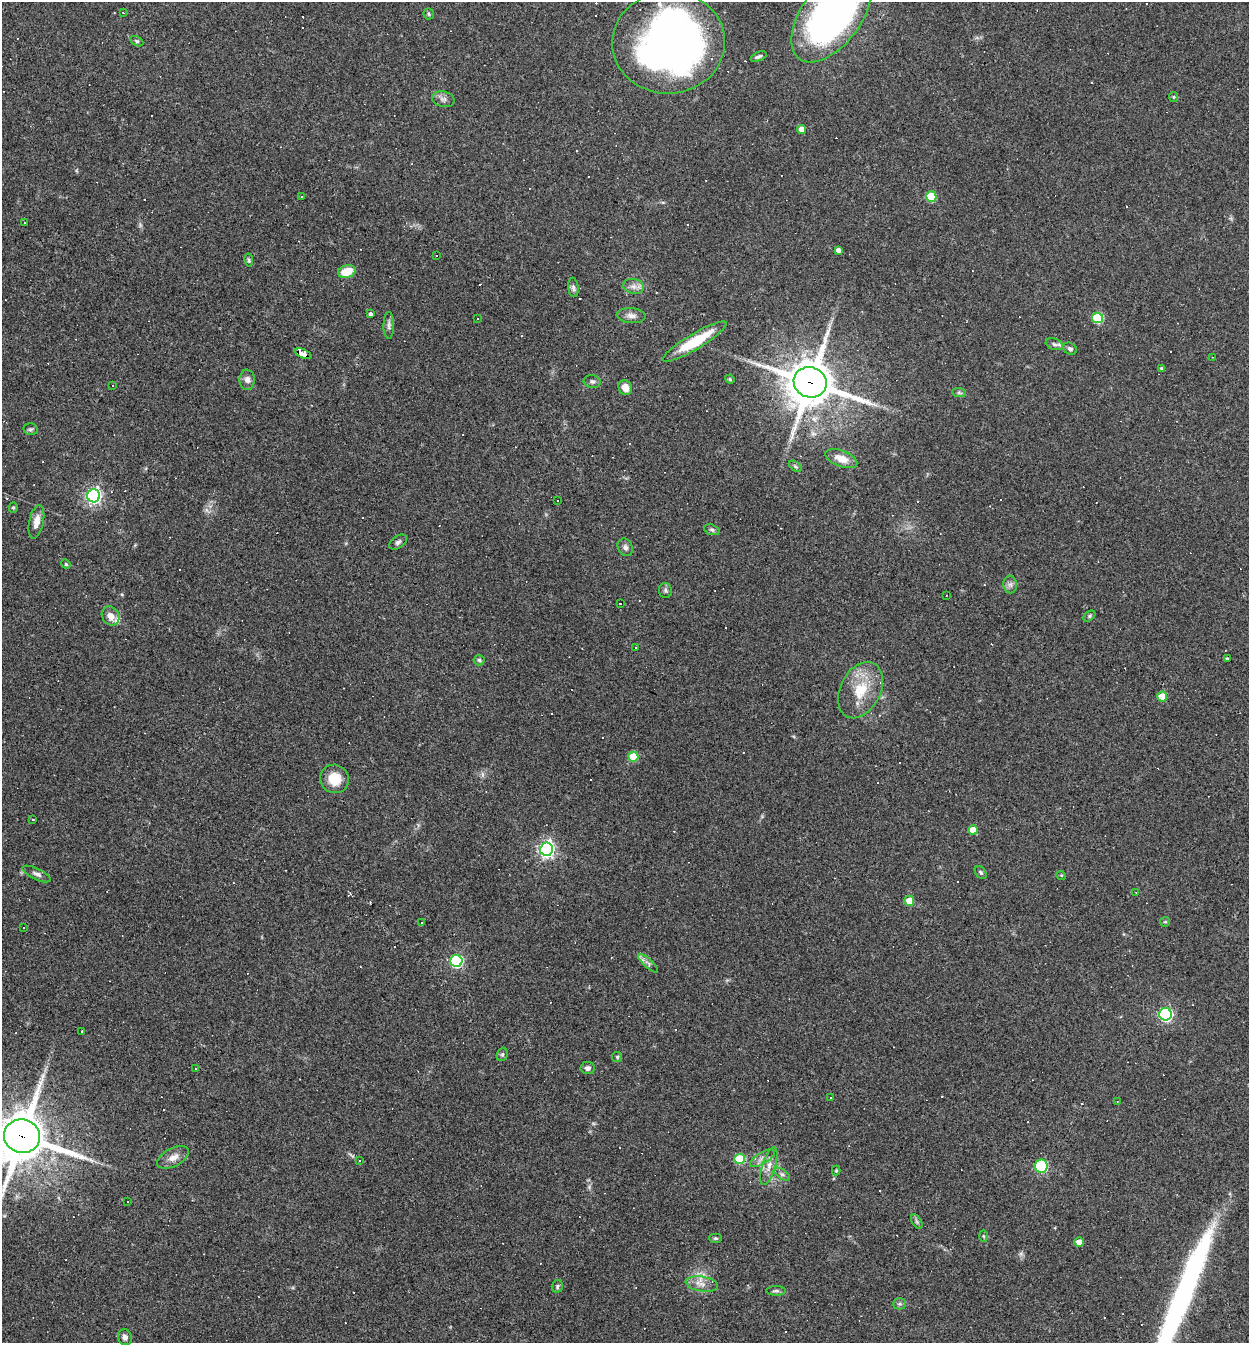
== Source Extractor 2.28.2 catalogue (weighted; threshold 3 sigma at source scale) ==
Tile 11 of 4 x 4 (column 3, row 3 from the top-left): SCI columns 2754-4000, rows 1341-2681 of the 5378 x 5362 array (HDU 1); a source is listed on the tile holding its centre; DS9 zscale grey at full resolution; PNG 1251 x 1345 px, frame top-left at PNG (2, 2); each listed source drawn as its Kron ellipse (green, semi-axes under 4 px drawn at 4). Shown black and unused: <1% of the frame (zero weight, under 3 of 4 exposures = <1% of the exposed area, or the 3 px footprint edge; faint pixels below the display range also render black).
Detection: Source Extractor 2.28.2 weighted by HDU 2 'WHT'; one run over the whole footprint, this tile lists its part. Background 0.0527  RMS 0.0047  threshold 0.0212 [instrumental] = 3 sigma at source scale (4.5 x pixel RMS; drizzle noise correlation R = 1.50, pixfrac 1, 0.05/0.05 arcsec/px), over >= 5 px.
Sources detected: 164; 1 inside a brighter object's white glare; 60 cosmic-ray / hot-pixel residue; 1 long thin detection or spike segment (spike, bleed or trail) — neither listed nor drawn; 2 inside a brighter listed object's ellipse — not listed separately; the other 100 listed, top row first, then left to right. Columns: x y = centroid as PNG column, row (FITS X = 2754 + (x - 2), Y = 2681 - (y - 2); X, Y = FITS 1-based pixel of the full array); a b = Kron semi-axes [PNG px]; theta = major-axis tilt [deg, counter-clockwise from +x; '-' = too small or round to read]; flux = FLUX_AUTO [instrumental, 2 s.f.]
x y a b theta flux
123 13 4 3 - 0.46
429 14 6 5 - 0.69
832 15 55 29 54 190
137 41 7 4 -27 0.74
669 42 56 51 3 240
758 57 8 4 23 1
1174 97 5 4 - 0.56
443 99 11 7 -14 2
802 129 4 4 - 3.9
302 197 3 2 - 0.36
931 197 5 5 - 19
24 223 3 3 - 2.3
838 250 4 4 - 1.7
437 256 3 3 - 2
249 260 6 4 -80 0.79
347 271 9 6 16 9.4
633 286 10 7 -11 2.6
573 287 10 5 -83 1.5
370 314 4 3 - 1.3
631 316 15 7 -5 2.6
478 318 2 2 - 0.42
1097 318 5 5 - 30
389 325 13 5 90 1.5
695 342 37 8 31 21
1054 344 9 5 -19 1.3
1070 349 7 5 -29 1.2
303 354 9 4 -23 180
1212 357 3 2 - 0.28
1162 369 4 3 - 0.84
730 379 5 4 - 0.58
247 380 10 7 89 2.2
592 381 8 6 -10 1.3
810 382 17 15 -18 2100
112 385 3 3 - 4.6
625 388 8 6 -65 4
959 392 7 4 -1 0.94
30 429 7 6 - 0.97
841 459 17 8 -21 6
795 466 7 3 -35 0.66
94 496 6 6 - 150
557 501 2 2 - 0.43
13 507 5 4 - 0.68
36 522 17 7 78 4.4
712 530 8 5 -19 0.94
398 542 10 6 34 1.3
625 547 9 7 -62 1.7
66 564 5 4 - 0.57
1010 584 9 6 -89 1.7
665 590 7 6 - 1.1
946 595 3 2 - 0.68
620 604 3 2 - 0.36
111 616 10 8 -57 4
1089 616 7 4 38 0.8
635 648 2 2 - 0.38
1227 659 3 3 - 0.61
479 660 5 5 - 0.81
860 690 30 20 63 16
1162 697 5 5 - 11
633 757 5 5 - 13
334 779 15 14 - 9
33 819 3 2 - 0.36
973 830 5 4 - 6.8
546 849 6 6 - 130
981 873 7 5 -51 0.95
37 874 15 5 -25 1.8
1061 875 5 3 - 0.41
1136 892 2 2 - 0.26
909 901 5 5 - 8.5
1165 922 5 4 - 0.63
422 923 3 3 - 2.8
23 928 3 2 - 0.57
456 961 6 6 - 66
648 963 13 4 -43 1.6
1165 1014 6 6 - 91
82 1032 3 3 - 1
502 1054 7 5 69 0.78
617 1057 5 5 - 0.68
588 1068 7 6 - 1.5
196 1069 3 2 - 0.66
831 1097 3 3 - 0.56
1117 1101 3 2 - 0.33
22 1136 18 16 -14 2300
173 1157 17 9 28 4.1
762 1158 14 5 31 2.3
739 1159 5 5 - 22
359 1161 3 3 - 0.57
769 1166 19 6 73 3.8
1041 1166 6 6 - 42
836 1171 5 4 - 0.57
782 1174 9 4 -35 1.2
128 1202 3 2 - 0.41
917 1222 8 4 -59 0.94
983 1236 6 4 -88 0.6
715 1238 6 4 0 0.78
1079 1242 4 4 - 4.1
702 1284 16 7 -9 3.8
557 1286 6 5 - 0.91
776 1291 10 4 -1 1
900 1304 6 5 - 0.94
125 1337 8 7 - 1.9
Overlapping masked pixels (flux is a lower limit): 3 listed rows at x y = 303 354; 810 382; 22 1136
Isophote crosses this tile's border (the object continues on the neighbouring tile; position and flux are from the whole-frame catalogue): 2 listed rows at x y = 832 15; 22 1136